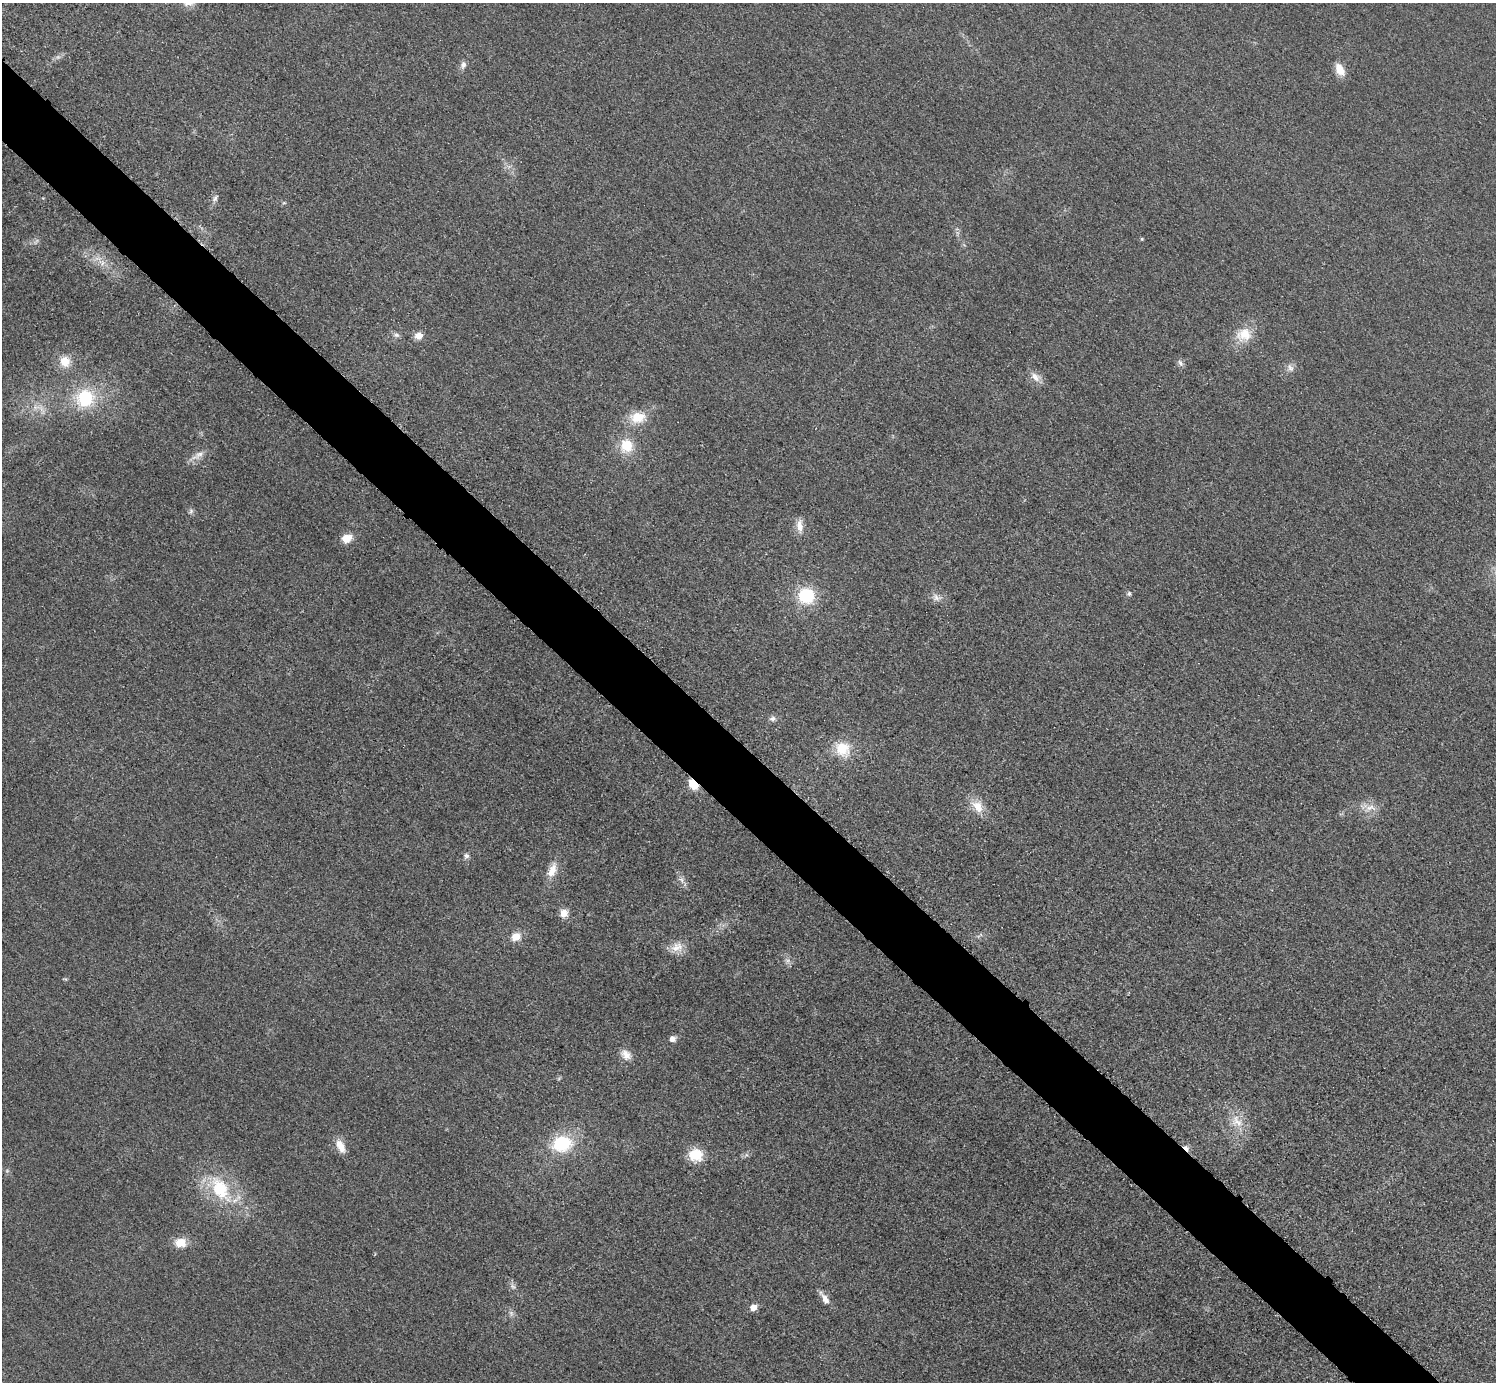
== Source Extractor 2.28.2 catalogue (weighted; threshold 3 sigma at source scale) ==
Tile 11 of 4 x 4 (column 3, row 3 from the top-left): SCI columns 3004-4497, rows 1694-3073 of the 6004 x 6004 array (HDU 1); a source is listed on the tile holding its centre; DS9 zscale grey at full resolution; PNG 1498 x 1384 px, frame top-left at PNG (2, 3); no overlay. Shown black and unused: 5% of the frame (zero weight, under 3 of 5 exposures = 1% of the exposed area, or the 3 px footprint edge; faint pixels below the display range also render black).
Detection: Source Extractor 2.28.2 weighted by HDU 2 'WHT'; one run over the whole footprint, this tile lists its part. Background 0.0182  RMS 0.0054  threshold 0.0244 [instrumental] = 3 sigma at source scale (4.5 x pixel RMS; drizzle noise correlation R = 1.50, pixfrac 1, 0.05/0.05 arcsec/px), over >= 5 px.
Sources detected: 52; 3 too faint to see at this stretch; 1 cosmic-ray / hot-pixel residue — not listed; the other 48 listed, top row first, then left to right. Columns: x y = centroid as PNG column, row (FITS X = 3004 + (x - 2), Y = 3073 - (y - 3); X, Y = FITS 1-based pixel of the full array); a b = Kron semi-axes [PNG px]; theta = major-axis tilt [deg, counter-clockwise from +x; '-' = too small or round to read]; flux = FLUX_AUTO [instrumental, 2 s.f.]
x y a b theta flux
463 65 10 7 70 2.3
1340 69 15 9 -60 7.4
215 198 11 6 59 2
284 203 6 4 -17 0.68
1142 239 4 4 - 0.61
97 258 11 5 0 2.8
1244 334 21 17 4 12
396 335 9 6 -1 1.7
419 335 10 8 15 4.3
65 362 12 12 - 8.7
1180 363 10 6 -60 1.8
1290 368 13 8 -57 2.7
1035 377 15 10 -41 4.6
85 398 24 23 - 29
42 409 16 5 -64 3.2
638 417 17 12 8 13
627 445 17 15 78 14
198 455 21 8 30 4.8
191 511 7 6 - 1.3
800 526 19 8 -86 5
346 538 11 9 24 7.1
1129 593 7 5 90 1.1
806 595 16 16 - 26
936 597 11 9 -68 3
773 718 10 6 12 2
842 748 20 19 - 14
693 785 10 7 -47 9.5
978 806 20 14 -55 8.5
1368 808 25 10 -7 7
466 856 7 6 - 1.8
552 870 22 11 67 7.3
681 880 11 6 -54 2.6
564 913 10 10 - 4.7
980 935 13 3 36 1.2
516 937 12 9 29 6.4
677 947 18 13 19 6.9
787 961 8 6 -20 1.9
672 1039 8 7 - 2.5
626 1055 15 11 -45 4.9
1237 1121 22 15 -46 10
562 1144 21 16 10 30
341 1146 18 9 -63 6.8
695 1155 16 14 -21 13
220 1189 39 21 -58 34
180 1243 12 10 -7 8.4
513 1286 10 6 -57 2
825 1299 18 7 -58 4.3
753 1308 6 5 - 5.4
Overlapping masked pixels (flux is a lower limit): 1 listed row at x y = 693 785